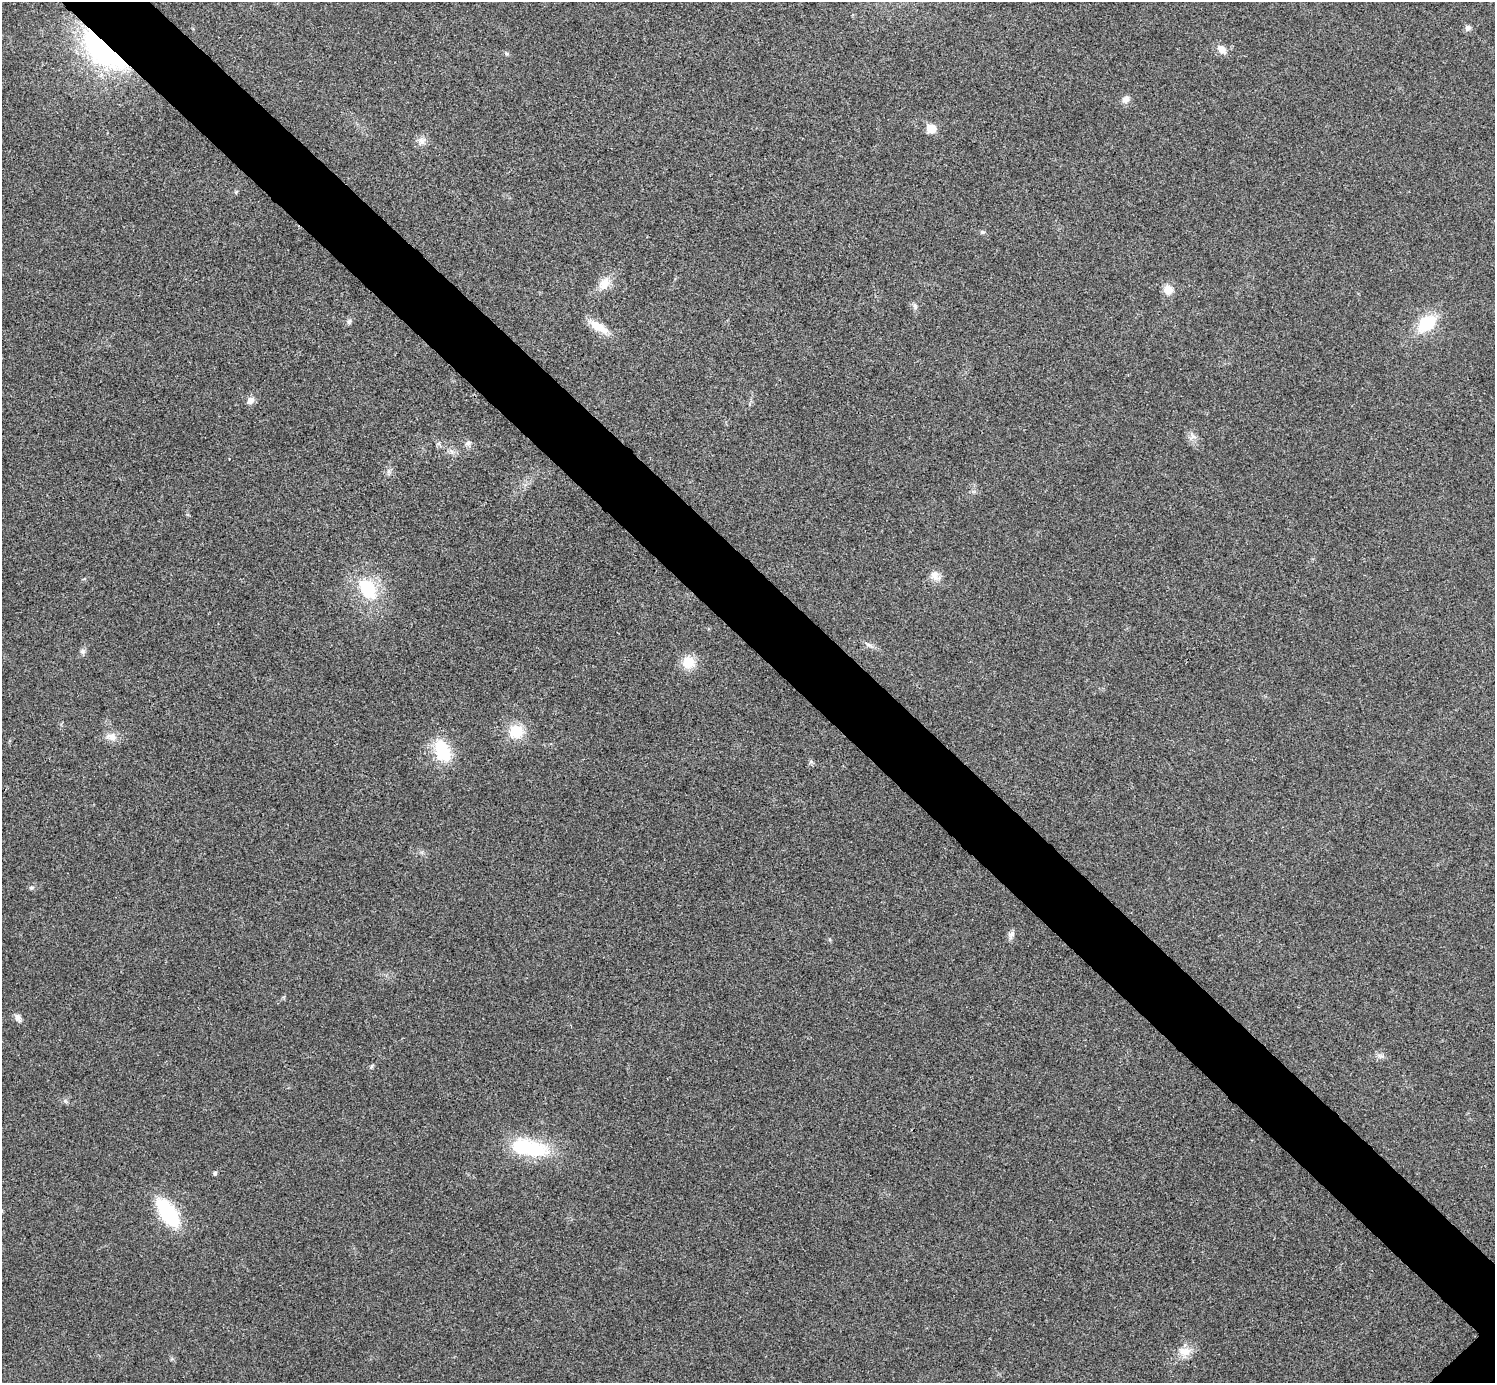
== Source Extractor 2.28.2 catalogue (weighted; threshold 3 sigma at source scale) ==
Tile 11 of 4 x 4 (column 3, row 3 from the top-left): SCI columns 2992-4484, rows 1541-2921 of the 5985 x 5985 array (HDU 1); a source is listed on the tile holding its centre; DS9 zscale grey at full resolution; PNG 1497 x 1385 px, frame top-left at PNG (2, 2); no overlay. Shown black and unused: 6% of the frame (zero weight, under 3 of 4 exposures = <1% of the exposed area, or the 3 px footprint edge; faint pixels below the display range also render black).
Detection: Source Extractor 2.28.2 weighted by HDU 2 'WHT'; one run over the whole footprint, this tile lists its part. Background 0.022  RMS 0.0054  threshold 0.0242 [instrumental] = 3 sigma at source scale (4.5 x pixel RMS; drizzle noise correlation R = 1.50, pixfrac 1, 0.05/0.05 arcsec/px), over >= 5 px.
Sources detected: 32; all 32 listed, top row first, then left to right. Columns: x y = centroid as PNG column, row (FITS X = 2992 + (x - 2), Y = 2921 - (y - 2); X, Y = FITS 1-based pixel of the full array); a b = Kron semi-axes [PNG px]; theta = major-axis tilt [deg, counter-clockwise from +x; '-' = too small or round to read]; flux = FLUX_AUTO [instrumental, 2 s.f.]
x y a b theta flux
1468 28 8 7 - 1.6
1222 49 14 9 -44 4
103 51 59 24 -42 89
1126 99 10 8 38 2.7
931 128 6 6 - 14
422 141 10 9 - 2.8
236 192 6 4 58 0.67
982 232 6 5 - 0.85
604 283 18 12 53 7
1168 290 10 9 - 5.8
915 306 8 6 -75 1.4
349 321 9 5 63 1.1
1426 324 21 14 40 21
598 326 26 9 -32 9.3
250 400 11 8 57 2.7
1193 437 9 4 -8 1.7
468 443 8 5 30 1.4
934 575 15 10 -76 4
367 589 28 18 -57 25
869 645 11 4 -30 1.6
83 651 7 6 - 1.3
688 662 13 12 - 10
516 731 19 17 23 12
112 737 13 9 -31 4
442 751 27 17 -66 21
31 888 6 4 44 0.74
1012 934 9 7 33 1.9
18 1017 10 7 -53 2.3
529 1148 48 19 -11 36
215 1173 5 5 - 0.89
168 1213 26 12 -56 49
1185 1351 18 11 0 6
Overlapping masked pixels (flux is a lower limit): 1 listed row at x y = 103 51
Unlisted compact peaks at least as high as the median listed source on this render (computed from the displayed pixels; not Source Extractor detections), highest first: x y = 65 1101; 372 1066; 1382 1056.